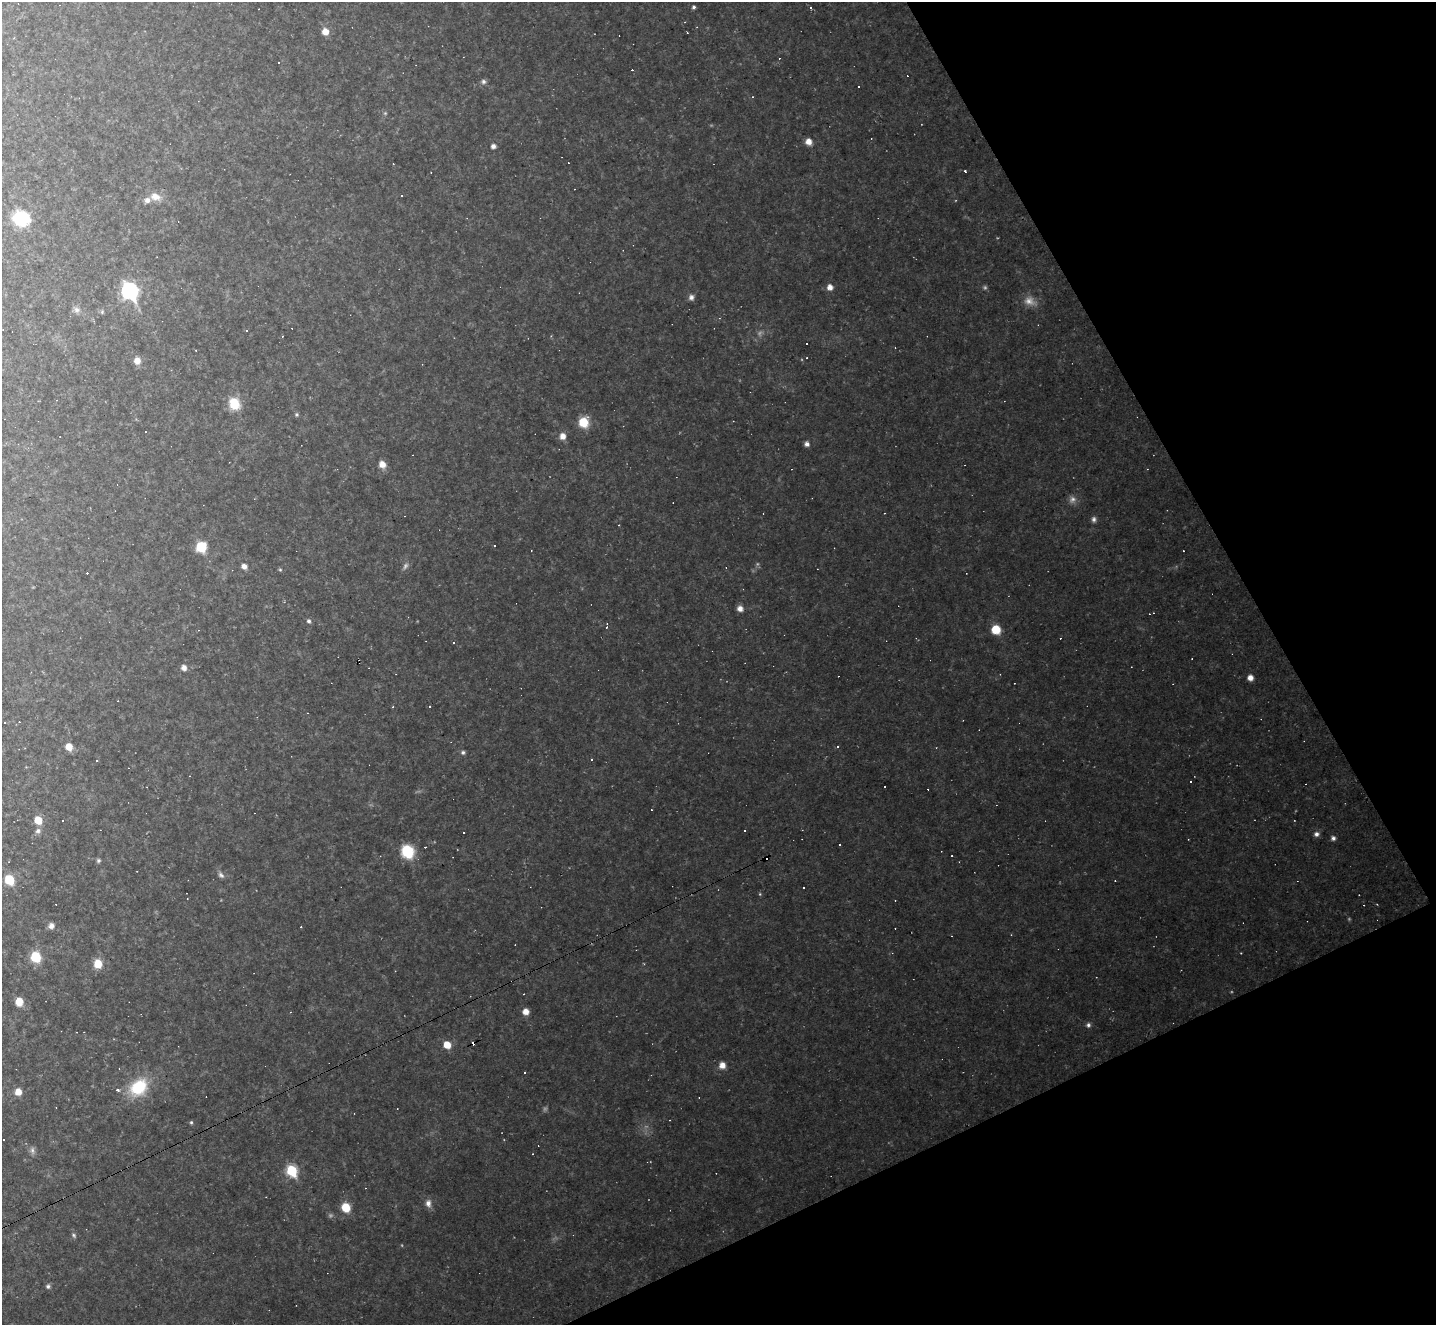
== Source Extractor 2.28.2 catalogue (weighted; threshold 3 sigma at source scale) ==
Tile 12 of 4 x 4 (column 4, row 3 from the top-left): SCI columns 4305-5738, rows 1609-2931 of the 5738 x 5727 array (HDU 1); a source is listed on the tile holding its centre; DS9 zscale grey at full resolution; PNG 1438 x 1327 px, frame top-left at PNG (2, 2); no overlay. Shown black and unused: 22% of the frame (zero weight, under 2 of 3 exposures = <1% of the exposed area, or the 3 px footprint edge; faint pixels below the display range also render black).
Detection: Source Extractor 2.28.2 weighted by HDU 2 'WHT'; one run over the whole footprint, this tile lists its part. Background 0.137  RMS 0.012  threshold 0.0528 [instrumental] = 3 sigma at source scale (4.5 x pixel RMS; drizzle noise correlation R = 1.50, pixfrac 1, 0.05/0.05 arcsec/px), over >= 5 px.
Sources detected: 133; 6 too faint to see at this stretch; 51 cosmic-ray / hot-pixel residue — not listed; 1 inside a brighter listed object's ellipse — not listed separately; the other 75 listed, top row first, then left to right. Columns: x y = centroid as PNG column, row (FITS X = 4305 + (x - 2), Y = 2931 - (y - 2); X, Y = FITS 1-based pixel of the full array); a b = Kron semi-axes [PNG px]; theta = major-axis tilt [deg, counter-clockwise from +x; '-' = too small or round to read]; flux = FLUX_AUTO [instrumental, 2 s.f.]
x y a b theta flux
694 7 4 4 - 2.5
810 8 3 3 - 33
325 31 7 7 - 9.9
687 33 3 2 - 0.8
483 82 7 6 - 3.3
385 113 5 5 - 1.4
808 142 6 6 - 9
493 146 5 5 - 4.2
965 171 3 2 - 2.3
155 197 14 9 -12 11
21 218 17 14 -17 49
830 287 5 5 - 8
130 291 8 7 - 280
691 297 7 7 - 4.2
77 310 8 8 - 4.6
102 312 6 5 - 1.7
806 344 3 3 - 11
137 360 7 7 - 9.3
234 404 10 8 -65 35
296 415 6 5 - 1.7
583 422 8 8 - 33
563 436 7 7 - 8.4
807 444 5 5 - 4.9
382 464 8 7 - 10
1072 499 11 9 54 5.7
1094 519 7 6 - 3.4
619 525 3 2 - 1.1
201 547 7 7 - 43
244 566 6 5 - 5.5
280 570 5 3 - 1.2
740 608 7 6 - 6.1
309 621 6 5 - 2.8
996 629 7 6 - 33
453 643 3 2 - 1.5
184 668 7 6 - 5.8
1250 678 6 5 - 7.2
393 707 3 3 - 0.94
69 747 7 6 - 13
463 752 6 6 - 2.4
592 759 3 2 - 2
1190 782 3 3 - 2.4
651 810 2 2 - 0.79
38 820 7 6 - 18
62 820 3 3 - 1.8
745 830 3 3 - 4.9
38 831 8 7 - 3.8
464 833 3 3 - 1.6
1316 834 7 6 - 4.1
1333 838 6 6 - 3.2
408 851 9 8 - 67
98 860 6 6 - 2.4
221 875 9 7 -41 3.8
9 880 7 6 - 44
804 887 3 3 - 7.9
760 894 5 3 - 1.1
51 926 6 6 - 6.5
35 957 8 7 - 43
98 964 8 7 - 19
19 1002 7 7 - 16
526 1012 6 6 - 9.5
1088 1025 6 6 - 2.9
447 1045 6 5 - 21
722 1065 7 6 - 8.4
525 1072 3 3 - 3.2
138 1087 21 16 44 55
118 1090 4 3 - 3.8
18 1092 7 6 - 11
191 1122 5 4 - 1.6
32 1150 11 6 -84 4
533 1154 3 2 - 0.68
292 1170 7 6 - 88
428 1203 10 7 -89 6.3
346 1207 8 7 - 24
74 1235 8 5 -47 2.3
48 1286 6 6 - 2.8